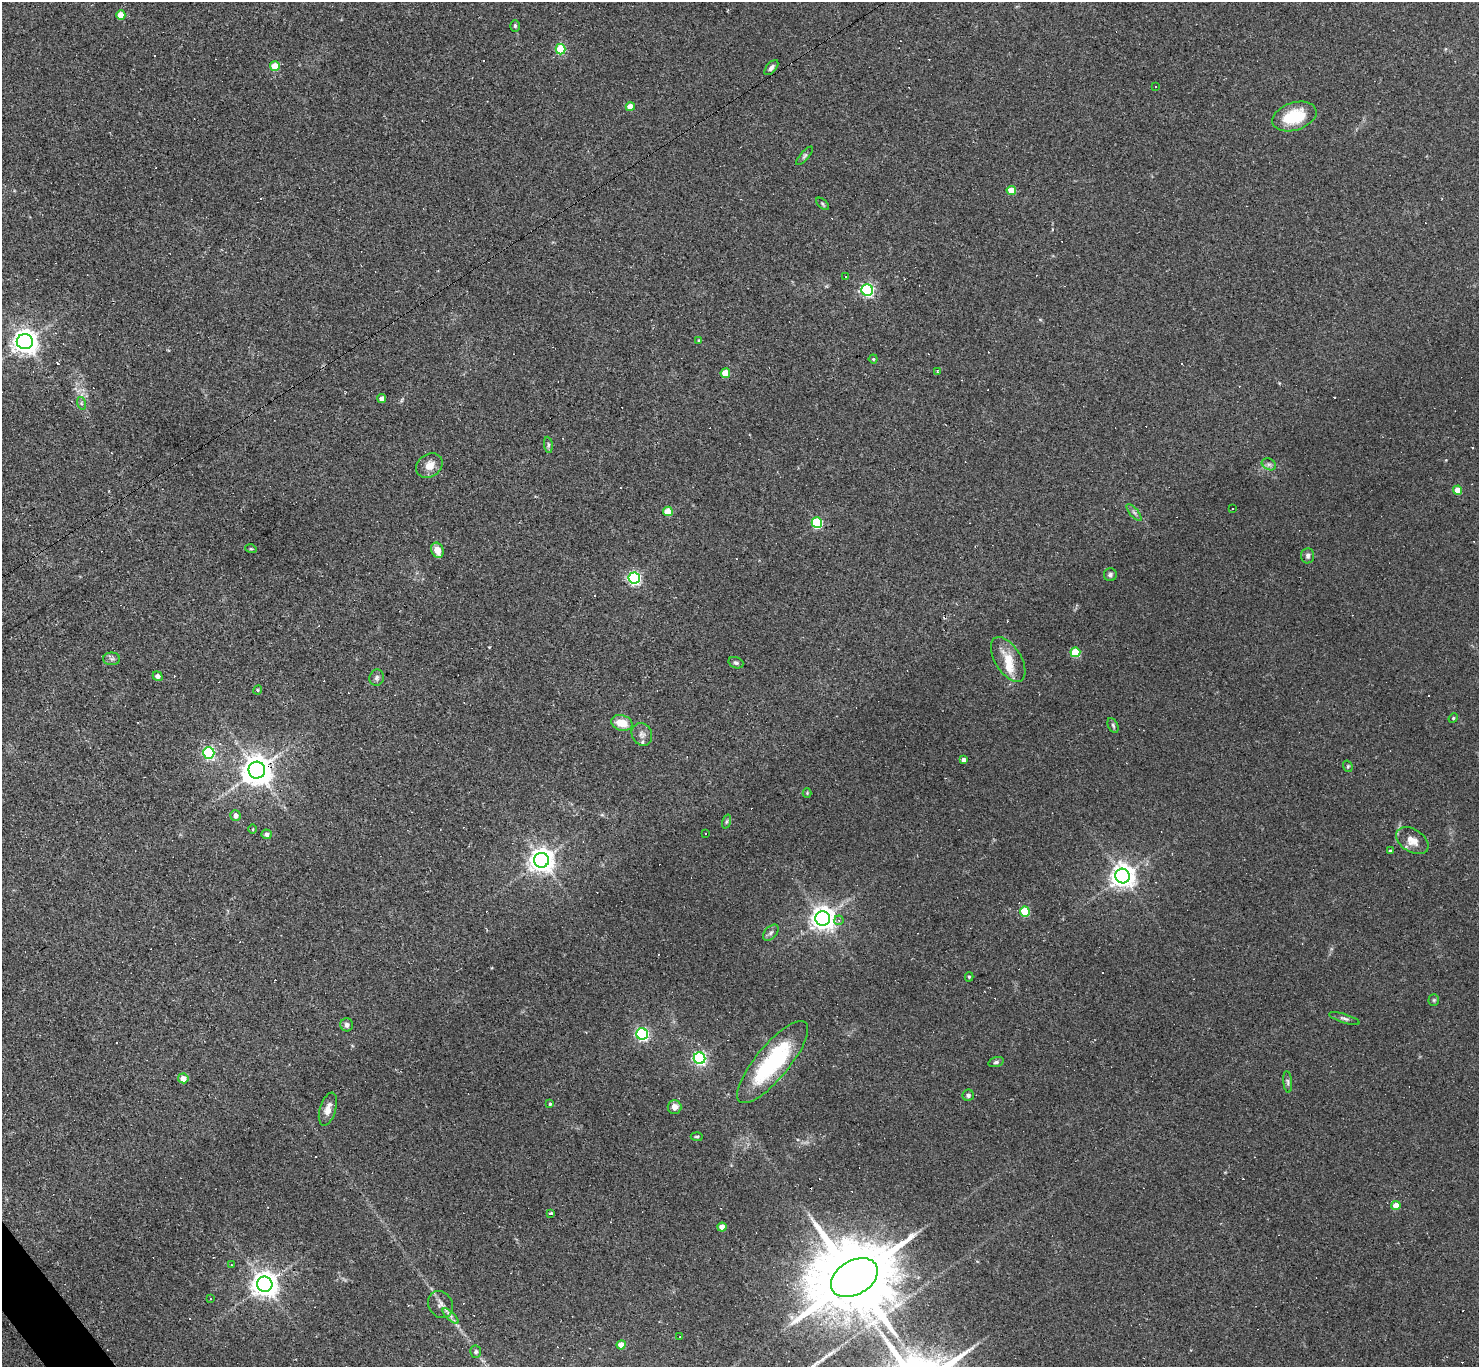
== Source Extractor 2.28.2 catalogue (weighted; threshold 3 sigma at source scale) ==
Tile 7 of 4 x 4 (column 3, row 2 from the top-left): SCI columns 2953-4429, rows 2880-4244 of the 5905 x 5900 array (HDU 1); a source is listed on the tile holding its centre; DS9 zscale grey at full resolution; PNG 1481 x 1369 px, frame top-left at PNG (2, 2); each listed source drawn as its Kron ellipse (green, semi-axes under 4 px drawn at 4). Shown black and unused: <1% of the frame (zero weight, under 2 of 3 exposures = <1% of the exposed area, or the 3 px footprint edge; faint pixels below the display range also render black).
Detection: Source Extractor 2.28.2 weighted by HDU 2 'WHT'; one run over the whole footprint, this tile lists its part. Background 0.0638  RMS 0.0062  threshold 0.0278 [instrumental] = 3 sigma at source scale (4.5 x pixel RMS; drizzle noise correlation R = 1.50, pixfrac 1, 0.05/0.05 arcsec/px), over >= 5 px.
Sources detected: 137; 47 cosmic-ray / hot-pixel residue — neither listed nor drawn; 1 inside a brighter listed object's ellipse — not listed separately; the other 89 listed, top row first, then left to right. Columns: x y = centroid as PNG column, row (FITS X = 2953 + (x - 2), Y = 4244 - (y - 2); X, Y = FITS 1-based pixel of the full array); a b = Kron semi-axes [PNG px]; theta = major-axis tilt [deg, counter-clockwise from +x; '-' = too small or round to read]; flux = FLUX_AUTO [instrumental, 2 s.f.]
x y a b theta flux
121 15 4 4 - 12
515 26 6 5 - 0.83
561 49 5 5 - 29
275 66 5 5 - 16
771 68 9 5 49 1.7
1155 87 3 3 - 0.87
630 107 4 4 - 8.7
1294 116 23 14 17 23
805 156 12 4 48 1.4
1011 190 5 4 - 11
823 204 8 3 -43 0.91
845 277 3 3 - 2
867 290 6 5 - 100
699 340 4 3 - 0.55
25 342 8 7 - 570
873 359 4 4 - 0.85
938 372 4 3 - 0.69
725 373 5 4 - 14
382 398 4 4 - 3.1
81 403 6 4 -72 0.97
548 445 8 4 -83 1.2
1269 464 7 5 -28 1.7
429 465 14 11 34 6.1
1458 490 4 4 - 12
1233 508 3 2 - 0.79
668 511 5 5 - 16
1134 512 10 3 -50 1.3
817 523 5 5 - 50
251 549 6 3 -18 0.67
437 550 8 6 -67 6.1
1308 556 8 6 86 1.8
1110 575 6 6 - 1.8
634 578 6 5 - 120
1075 652 5 5 - 22
112 659 8 6 0 1.6
1008 659 25 13 -58 12
736 663 8 5 -19 1.2
158 676 5 4 - 2.6
377 678 8 7 - 1.8
258 690 4 4 - 0.7
1453 718 5 4 - 0.7
622 723 11 7 -15 10
1113 725 8 5 -64 1.1
642 734 12 10 -61 3.4
209 753 6 6 - 82
963 760 4 4 - 2.7
1348 766 6 4 -72 0.82
257 770 8 8 - 960
807 793 4 4 - 0.59
235 815 5 5 - 2.9
726 822 7 3 71 0.84
253 829 4 3 - 0.54
267 834 5 4 - 2.3
706 834 3 3 - 2.6
1412 841 18 11 -33 7
1390 851 3 3 - 0.98
541 860 7 7 - 550
1122 876 7 7 - 520
1025 911 5 5 - 29
823 918 7 7 - 530
839 920 4 4 - 1.3
771 933 10 6 46 1.8
969 977 4 4 - 0.77
1434 1000 5 5 - 0.87
1344 1019 16 4 -17 1.9
347 1025 6 6 - 2.2
642 1034 6 5 - 110
700 1058 6 5 - 110
773 1062 51 16 50 65
996 1062 8 4 15 1.3
183 1078 5 5 - 5.1
1288 1082 11 4 -85 1.4
968 1095 5 5 - 1.5
550 1104 4 3 - 0.95
674 1107 7 7 - 4.3
328 1109 17 8 73 4.8
697 1137 6 4 -4 0.79
1396 1206 4 4 - 9.8
551 1213 3 3 - 1.3
722 1227 4 4 - 6.7
231 1265 3 2 - 0.36
854 1278 25 17 30 10000
265 1284 8 7 - 660
210 1299 4 2 - 0.46
440 1304 14 11 -58 4
450 1316 10 3 -44 2
680 1337 2 2 - 0.51
621 1345 4 4 - 8.8
476 1352 6 5 - 1.2